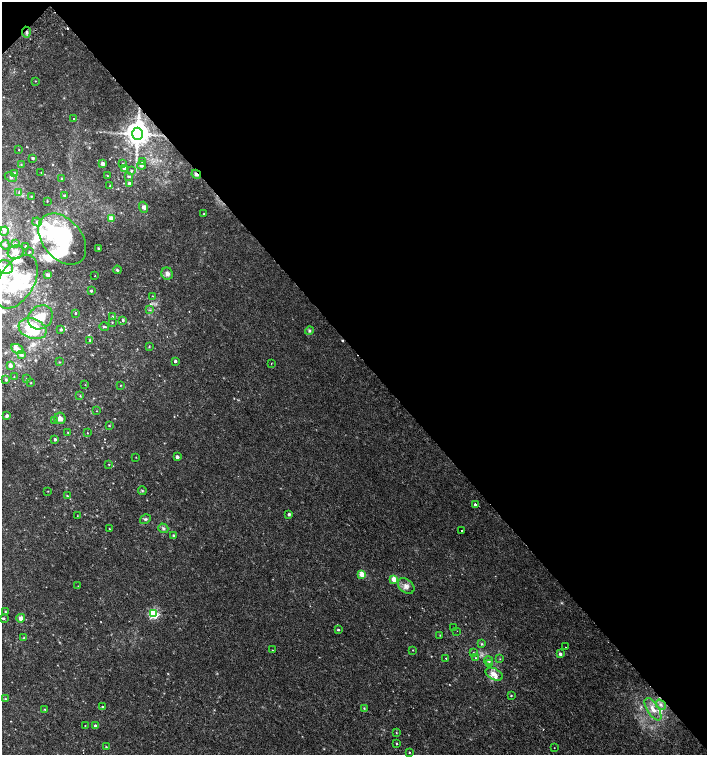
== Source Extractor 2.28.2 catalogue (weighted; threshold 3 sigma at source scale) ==
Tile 3 of 4 x 4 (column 3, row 1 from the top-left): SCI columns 2999-4407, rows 4553-6058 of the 6060 x 6084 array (HDU 1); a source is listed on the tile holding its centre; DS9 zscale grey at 2 x 2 block average (1 PNG px = mean of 2 x 2 image px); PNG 709 x 757 px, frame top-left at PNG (2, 2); each listed source drawn as its Kron ellipse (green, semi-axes under 4 px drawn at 4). Shown black and unused: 47% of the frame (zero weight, under 2 of 3 exposures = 2% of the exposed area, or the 3 px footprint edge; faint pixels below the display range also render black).
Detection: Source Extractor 2.28.2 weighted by HDU 2 'WHT'; one run over the whole footprint, this tile lists its part. Background 0.00538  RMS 0.0026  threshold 0.0118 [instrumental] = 3 sigma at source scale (4.5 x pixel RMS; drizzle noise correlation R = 1.50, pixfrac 1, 0.0396/0.0396 arcsec/px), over >= 5 px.
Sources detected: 154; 1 inside a brighter object's white glare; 3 cosmic-ray / hot-pixel residue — neither listed nor drawn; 18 inside a brighter listed object's ellipse — not listed separately; the other 132 listed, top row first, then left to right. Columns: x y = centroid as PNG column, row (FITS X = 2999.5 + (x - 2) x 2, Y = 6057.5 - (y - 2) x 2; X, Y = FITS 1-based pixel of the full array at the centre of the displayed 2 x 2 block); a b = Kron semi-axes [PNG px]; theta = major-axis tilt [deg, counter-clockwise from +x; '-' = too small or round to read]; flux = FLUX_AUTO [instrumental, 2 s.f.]
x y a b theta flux
26 32 5 3 - 1.5
35 81 2 2 - 0.29
74 119 2 2 - 1.8
137 134 6 5 - 830
19 150 2 2 - 0.88
33 158 4 3 - 0.81
142 162 3 3 - 0.88
123 163 2 2 - 0.29
21 164 3 2 - 0.35
103 164 3 2 - 2.8
141 165 4 4 - 1.4
124 168 4 3 - 1.9
131 171 3 2 - 0.7
41 172 2 2 - 0.23
14 173 3 3 - 0.7
196 174 5 3 - 1.5
107 176 3 2 - 0.3
129 176 4 2 - 0.57
11 177 6 2 -26 0.74
62 179 2 2 - 1.3
129 183 2 2 - 1.7
110 186 2 2 - 0.39
19 192 3 3 - 0.5
31 196 2 2 - 0.31
65 196 2 2 - 1.9
47 201 3 2 - 0.33
144 207 5 4 - 1.9
203 214 2 2 - 0.31
111 218 3 3 - 7.3
37 222 4 4 - 1.3
4 231 4 4 - 1.1
62 239 29 19 -50 66
15 243 4 3 - 0.6
5 245 5 3 - 0.62
25 246 2 2 - 0.65
98 248 3 3 - 0.46
16 252 8 7 - 4.4
29 252 2 2 - 0.43
5 267 8 6 -21 3.3
117 270 4 3 - 0.75
167 274 6 5 - 2.1
48 275 4 3 - 1.4
95 276 2 2 - 0.23
16 282 29 17 59 26
91 291 2 2 - 0.79
153 296 3 2 - 0.31
150 310 3 2 - 0.51
75 313 2 2 - 0.63
112 316 3 2 - 0.41
40 317 13 11 41 9.1
123 320 3 3 - 0.8
112 322 3 2 - 0.36
104 327 5 3 - 0.77
32 329 14 10 -20 28
61 329 3 2 - 0.91
309 331 4 4 - 1
90 340 3 2 - 0.57
149 346 3 3 - 0.46
18 349 7 4 -30 2.1
22 355 4 4 - 0.93
175 361 2 2 - 1.8
59 362 3 2 - 0.38
271 363 2 2 - 0.43
10 365 3 3 - 2.8
14 377 2 2 - 0.23
27 379 3 2 - 0.34
6 380 3 3 - 0.56
31 383 2 2 - 0.3
85 385 2 2 - 0.19
121 385 3 2 - 0.29
80 396 3 2 - 0.39
97 411 2 2 - 0.21
7 416 4 3 - 1
60 418 5 5 - 2.9
54 420 3 3 - 0.44
109 425 2 2 - 0.44
68 432 3 2 - 0.46
87 433 2 2 - 0.33
55 439 2 2 - 1.5
136 457 2 2 - 0.22
177 457 3 2 - 2.4
109 464 2 2 - 0.36
142 490 4 2 - 0.57
48 491 2 2 - 0.26
67 496 3 3 - 0.59
475 504 2 2 - 3.9
289 514 3 2 - 1.5
77 516 2 2 - 0.21
145 519 6 3 33 0.97
163 528 5 4 - 1.4
109 529 2 2 - 0.41
461 530 2 2 - 2.1
174 535 3 2 - 1.1
362 574 3 3 - 15
394 579 3 3 - 13
78 586 3 2 - 0.24
406 586 9 6 -41 3.2
5 611 2 2 - 0.41
153 614 3 3 - 57
3 618 4 3 - 0.8
21 618 4 4 - 3.1
454 628 2 2 - 1.1
338 630 3 2 - 0.75
457 631 2 2 - 0.42
440 635 2 2 - 0.31
24 638 3 3 - 0.54
482 644 3 3 - 0.59
566 647 2 2 - 1.1
272 650 2 2 - 0.24
413 650 2 2 - 0.29
473 652 3 2 - 0.24
560 654 3 3 - 1.9
446 658 2 2 - 0.98
476 658 3 3 - 0.45
500 659 2 2 - 0.3
489 661 4 4 - 1.3
489 664 3 3 - 1.8
494 674 9 5 -26 4.5
511 696 2 2 - 0.67
5 699 3 2 - 0.43
661 705 6 3 -37 1.6
103 707 3 2 - 1.2
364 708 3 2 - 0.4
45 709 3 3 - 0.46
653 709 13 6 -57 5.7
85 725 2 2 - 0.58
95 726 2 2 - 2.9
396 733 3 2 - 0.31
397 744 2 2 - 0.85
106 747 3 2 - 0.45
554 748 2 2 - 0.23
409 752 2 2 - 0.36
Overlapping masked pixels (flux is a lower limit): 3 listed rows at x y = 26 32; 137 134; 196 174
Diffuse or blended objects may show on this block-average render without a row.